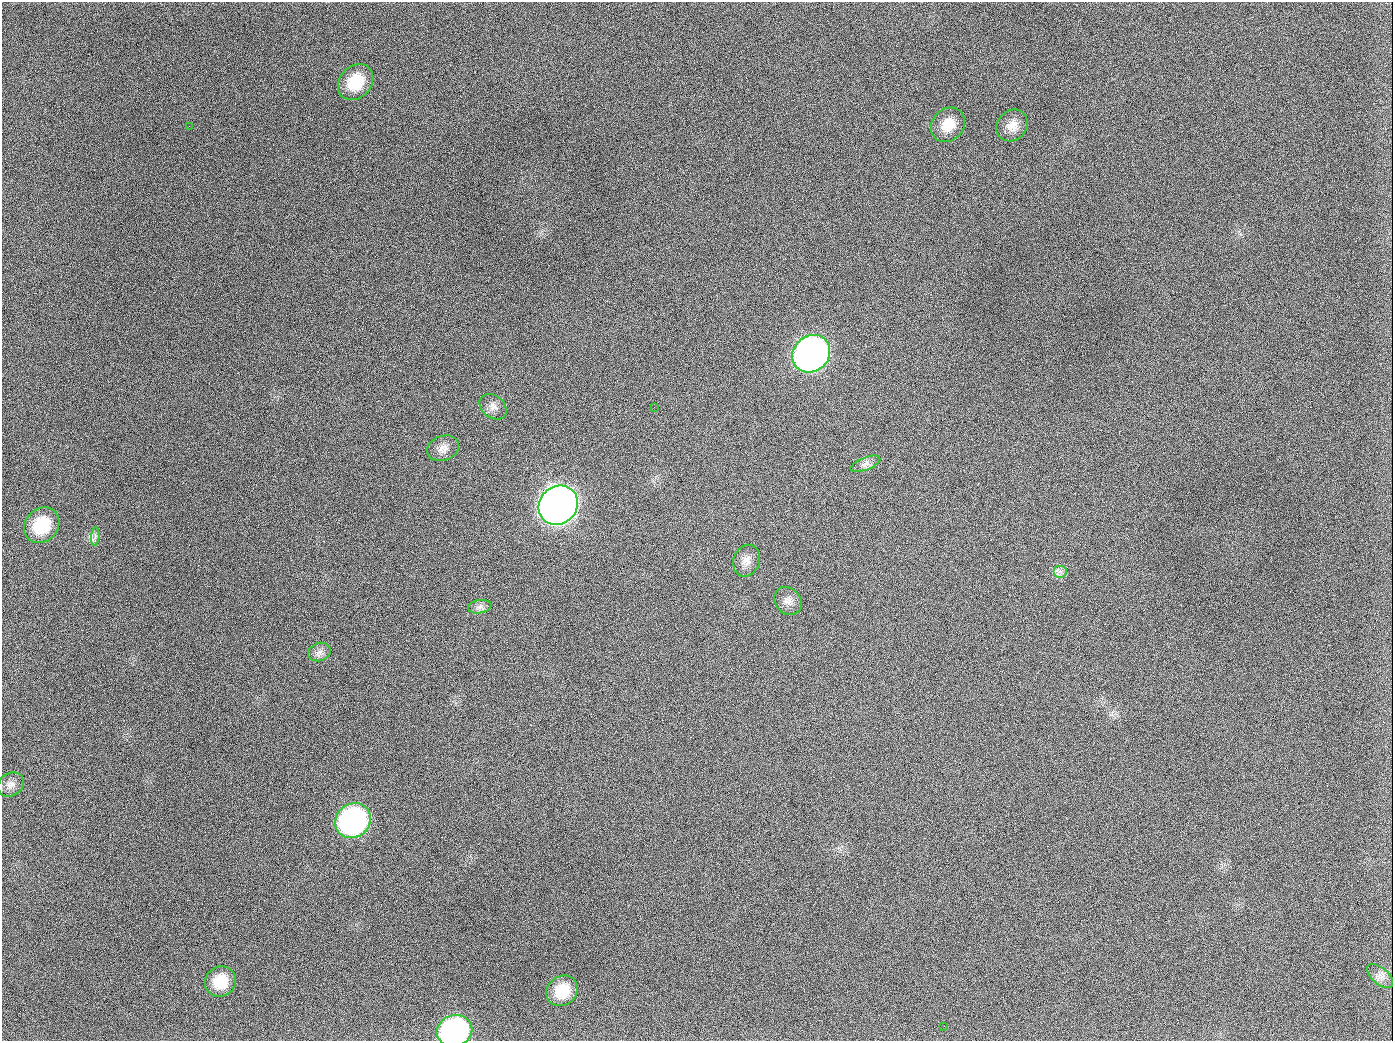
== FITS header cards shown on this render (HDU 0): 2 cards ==
NAXIS1  =                 1391
NAXIS2  =                 1039

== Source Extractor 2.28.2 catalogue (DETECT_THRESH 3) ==
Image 1391 x 1039 px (HDU 0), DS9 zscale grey, 1 PNG px = 1 image px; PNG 1395 x 1043 px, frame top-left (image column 1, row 1039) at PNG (2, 2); each listed source drawn as its Kron ellipse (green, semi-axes under 4 px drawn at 4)
Background 1410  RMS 67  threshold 201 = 3 sigma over >= 5 px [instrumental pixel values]
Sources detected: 24; all 24 listed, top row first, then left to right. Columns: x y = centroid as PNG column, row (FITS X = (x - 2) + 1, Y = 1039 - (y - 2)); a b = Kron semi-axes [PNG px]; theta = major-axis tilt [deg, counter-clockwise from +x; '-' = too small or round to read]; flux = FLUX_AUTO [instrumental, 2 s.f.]
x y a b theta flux
356 82 20 16 47 1.5e+05
948 125 18 15 47 8.6e+04
1012 125 17 14 47 5.5e+04
189 126 2 2 - 6.6e+03
811 354 20 17 43 2.5e+06
493 407 15 11 -39 3.2e+04
654 407 3 2 - 3.8e+03
443 448 16 12 19 4.1e+04
865 464 16 6 22 2.5e+04
558 505 21 18 45 5.7e+06
42 525 19 16 46 2.0e+05
95 536 9 3 85 1.2e+04
747 561 16 13 69 4.2e+04
1060 571 7 6 - 1.6e+04
788 601 15 12 -46 3.4e+04
480 607 12 6 10 2.1e+04
319 652 11 9 17 2.5e+04
11 785 14 11 32 2.8e+04
353 821 18 16 40 1.1e+06
1380 976 16 8 -41 2.0e+04
220 981 16 14 39 1.2e+05
562 991 16 14 40 1.2e+05
944 1026 3 2 - 5.5e+03
454 1031 18 15 20 9.5e+05
At the frame edge (FLAGS 8, measured only in part): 1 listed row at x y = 454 1031